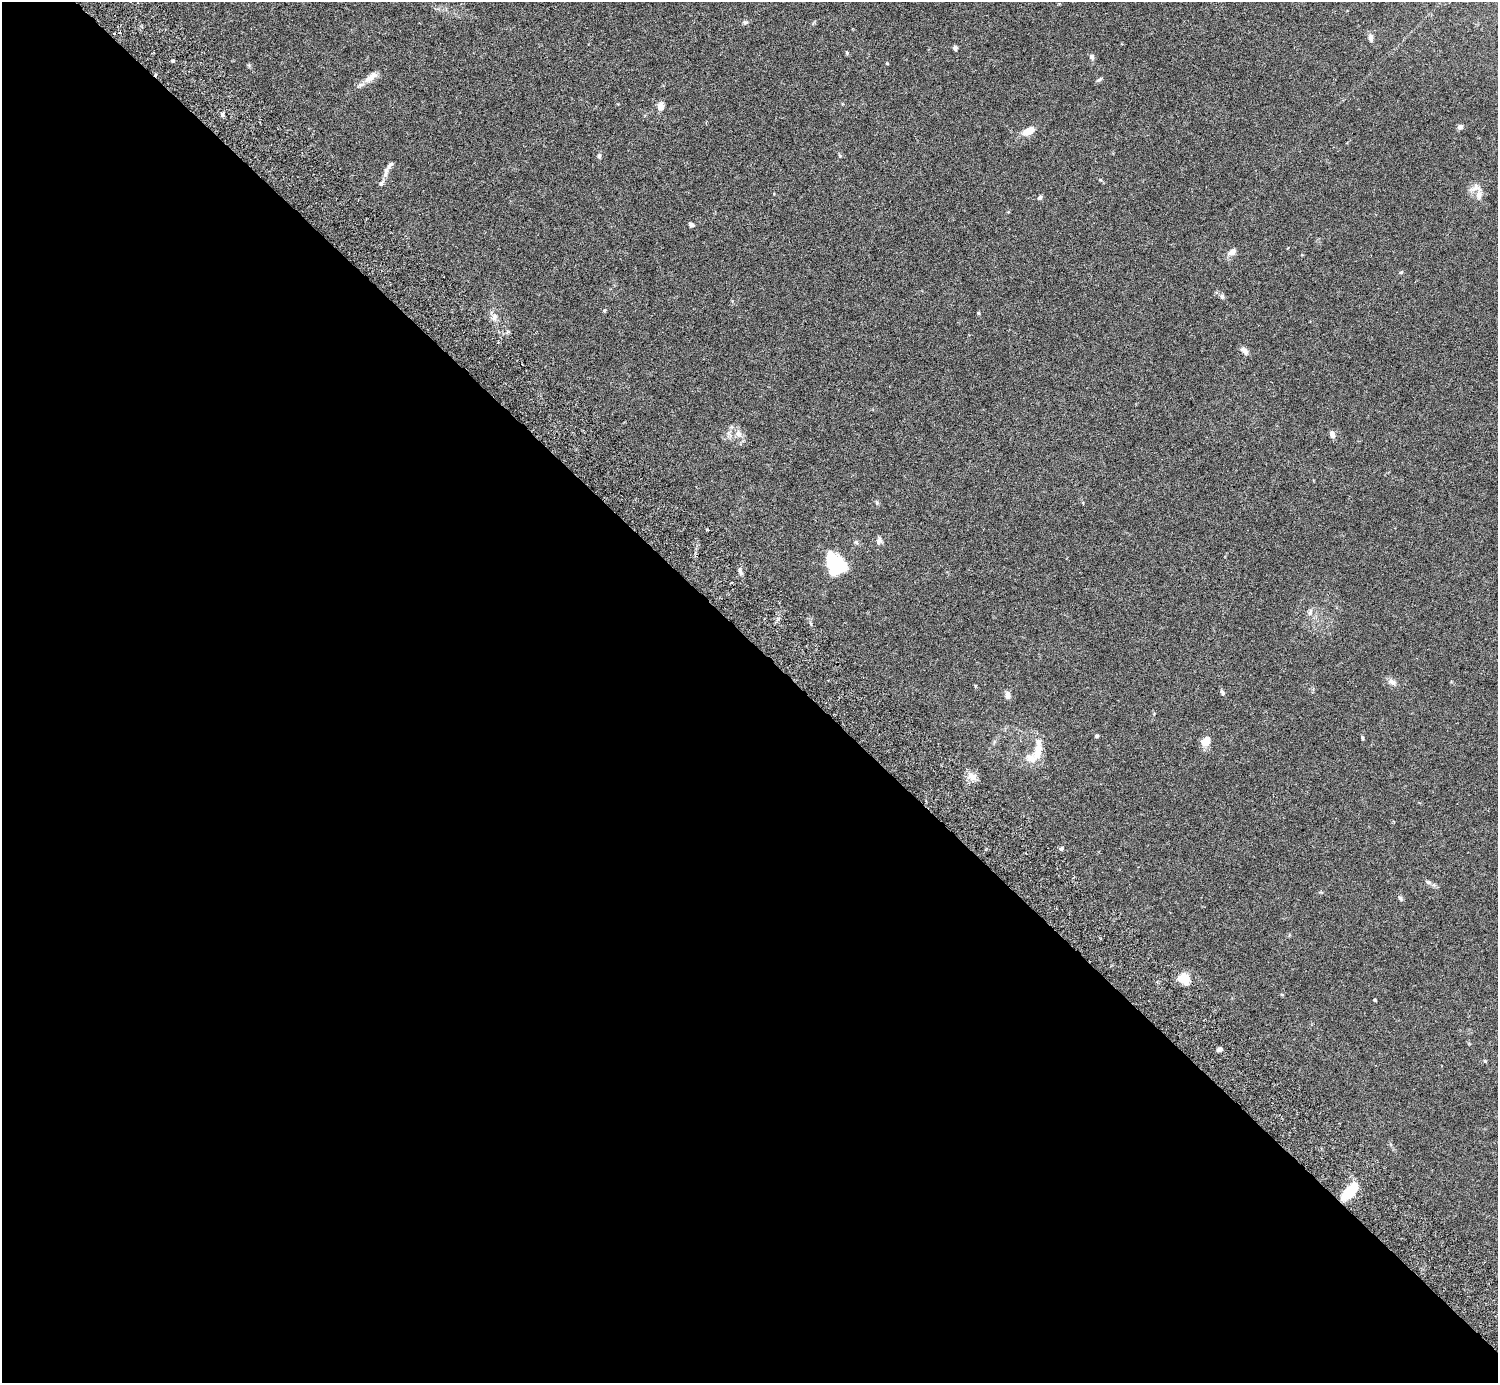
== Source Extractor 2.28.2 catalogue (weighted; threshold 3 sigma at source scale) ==
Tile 9 of 4 x 4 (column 1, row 3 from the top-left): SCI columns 45-1540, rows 1587-2967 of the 6074 x 6074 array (HDU 1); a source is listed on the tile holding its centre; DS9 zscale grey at full resolution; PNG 1500 x 1385 px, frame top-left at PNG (2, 2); no overlay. Shown black and unused: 54% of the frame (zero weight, under 3 of 6 exposures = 3% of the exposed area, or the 3 px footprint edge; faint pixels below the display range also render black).
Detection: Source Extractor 2.28.2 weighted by HDU 2 'WHT'; one run over the whole footprint, this tile lists its part. Background 0.0222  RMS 0.0021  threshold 0.00877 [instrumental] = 3 sigma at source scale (4.09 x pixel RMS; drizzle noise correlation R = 1.36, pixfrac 0.8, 0.05/0.05 arcsec/px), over >= 5 px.
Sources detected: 56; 2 inside a brighter object's white glare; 1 cosmic-ray / hot-pixel residue — not listed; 2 inside a brighter listed object's ellipse — not listed separately; the other 51 listed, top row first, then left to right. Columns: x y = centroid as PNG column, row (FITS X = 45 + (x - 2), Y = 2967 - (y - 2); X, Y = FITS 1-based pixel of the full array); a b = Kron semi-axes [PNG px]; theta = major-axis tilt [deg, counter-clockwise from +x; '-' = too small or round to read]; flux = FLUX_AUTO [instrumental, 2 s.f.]
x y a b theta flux
745 22 7 6 - 0.4
1371 38 8 6 -83 0.8
955 48 5 5 - 0.47
847 53 5 4 - 0.25
1092 56 8 6 -70 0.49
173 60 3 3 - 0.72
371 77 20 8 39 1.9
1099 80 8 4 37 0.38
661 106 9 7 87 1.4
222 114 6 5 - 0.41
1460 127 6 5 - 0.78
1029 131 14 7 27 2.4
599 156 7 5 81 0.42
390 165 14 6 51 0.88
1101 180 5 3 - 0.22
381 183 10 6 59 0.67
1475 188 16 12 21 1.6
1040 197 7 5 51 0.38
691 225 6 5 - 0.4
1232 252 8 6 32 1.2
1401 272 5 4 - 0.26
1222 297 8 5 -74 0.44
604 310 5 4 - 0.22
494 317 9 8 - 0.94
1244 351 11 7 -43 0.85
738 434 11 9 -63 1.4
1332 434 8 5 -70 0.82
877 503 6 4 -72 0.27
707 529 3 3 - 0.26
879 540 10 7 82 0.71
856 542 7 5 -61 0.38
830 558 19 11 -86 4.4
740 571 10 4 -71 0.53
1310 612 11 5 73 0.61
1392 682 12 8 -25 0.91
975 686 5 3 - 0.16
1222 692 8 5 -66 0.41
1008 695 9 7 -76 0.82
1097 736 5 4 - 0.27
1362 738 7 3 -81 0.24
1206 741 11 8 60 2.3
1038 750 25 9 81 3.5
972 776 13 9 -28 1.7
1061 848 6 5 - 0.38
1428 882 8 5 -25 0.44
1400 898 7 5 -59 0.37
1184 979 14 11 -52 3.3
1375 1000 3 3 - 0.23
1219 1049 7 5 21 0.49
1485 1061 5 4 - 0.2
1350 1191 18 9 47 7.4
Unlisted compact peaks at least as high as the median listed source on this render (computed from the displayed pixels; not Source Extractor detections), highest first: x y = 978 313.